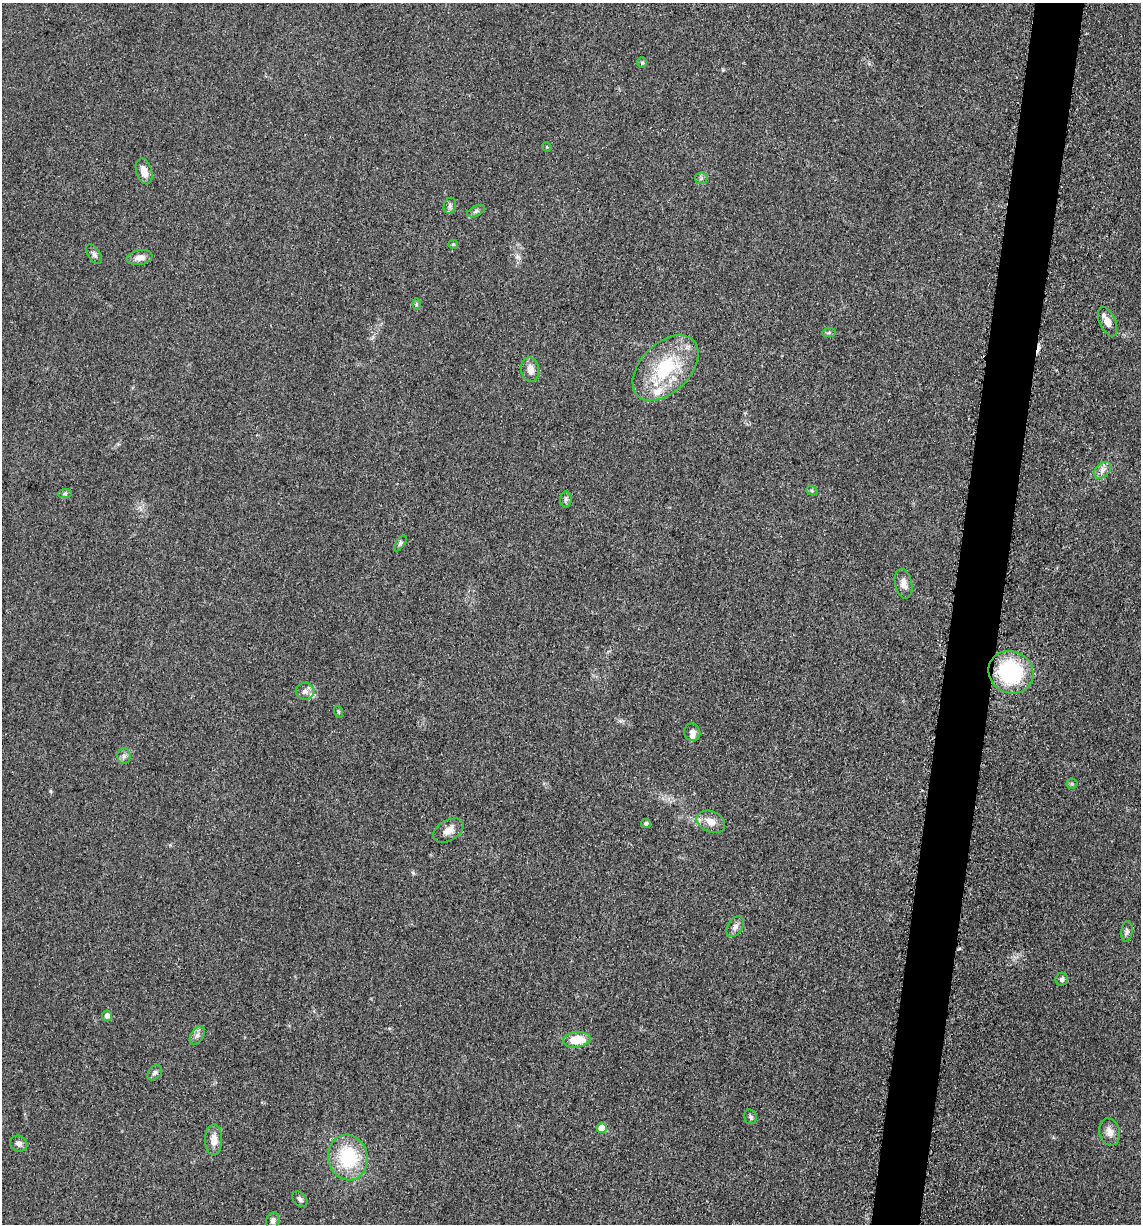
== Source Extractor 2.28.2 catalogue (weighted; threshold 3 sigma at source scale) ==
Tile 10 of 4 x 4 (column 2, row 3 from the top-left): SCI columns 1386-2524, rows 1243-2464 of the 4980 x 4922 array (HDU 1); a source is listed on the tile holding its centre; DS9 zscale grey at full resolution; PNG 1143 x 1226 px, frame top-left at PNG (2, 3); each listed source drawn as its Kron ellipse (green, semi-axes under 4 px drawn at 4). Shown black and unused: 4% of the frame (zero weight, under 3 of 5 exposures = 4% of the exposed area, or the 3 px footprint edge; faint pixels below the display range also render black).
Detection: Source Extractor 2.28.2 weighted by HDU 2 'WHT'; one run over the whole footprint, this tile lists its part. Background 0.0565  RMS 0.0059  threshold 0.0265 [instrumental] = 3 sigma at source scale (4.5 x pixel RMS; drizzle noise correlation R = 1.50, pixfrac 1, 0.05/0.05 arcsec/px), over >= 5 px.
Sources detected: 47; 1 cosmic-ray / hot-pixel residue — neither listed nor drawn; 2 inside a brighter listed object's ellipse — not listed separately; the other 44 listed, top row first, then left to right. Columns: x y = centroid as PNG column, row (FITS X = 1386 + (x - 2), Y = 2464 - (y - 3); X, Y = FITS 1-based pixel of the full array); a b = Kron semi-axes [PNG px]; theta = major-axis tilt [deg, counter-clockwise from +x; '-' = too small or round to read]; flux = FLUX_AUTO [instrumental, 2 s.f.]
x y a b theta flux
642 63 5 4 - 0.82
547 147 5 4 - 0.5
144 171 13 8 -73 5.7
701 178 6 6 - 1.2
450 206 8 6 70 1.7
476 211 10 5 25 1.6
453 244 4 4 - 0.56
94 254 11 6 -56 1.9
140 258 13 7 9 3.8
416 304 6 4 90 0.77
1108 322 16 8 -66 4.9
829 333 7 4 3 1
665 368 39 24 45 40
530 370 12 9 -83 4.3
1102 470 10 6 42 2.8
812 491 6 3 -19 0.82
65 494 7 4 1 1
566 499 8 6 -90 1.4
400 543 9 4 55 1.1
903 584 15 8 -78 3.9
1011 672 23 21 -28 56
305 691 9 8 - 2.7
339 712 6 4 -71 0.65
692 732 9 8 - 2.4
124 756 8 6 -89 1.9
1072 784 5 5 - 0.86
711 822 15 10 -25 6
646 824 5 4 - 1.2
448 830 17 10 30 5.2
735 926 11 7 59 2.7
1127 931 10 5 84 1.6
1062 979 6 6 - 1.4
107 1016 5 5 - 2.8
197 1035 10 6 58 2.2
577 1040 13 8 7 13
155 1073 9 6 49 1.7
751 1117 7 6 - 1.4
602 1128 5 5 - 9.4
1110 1132 14 10 -74 4.6
214 1140 15 8 89 5.6
19 1144 9 8 - 2.5
348 1158 23 19 -78 33
300 1199 9 6 -46 1.7
273 1221 8 6 73 2.3